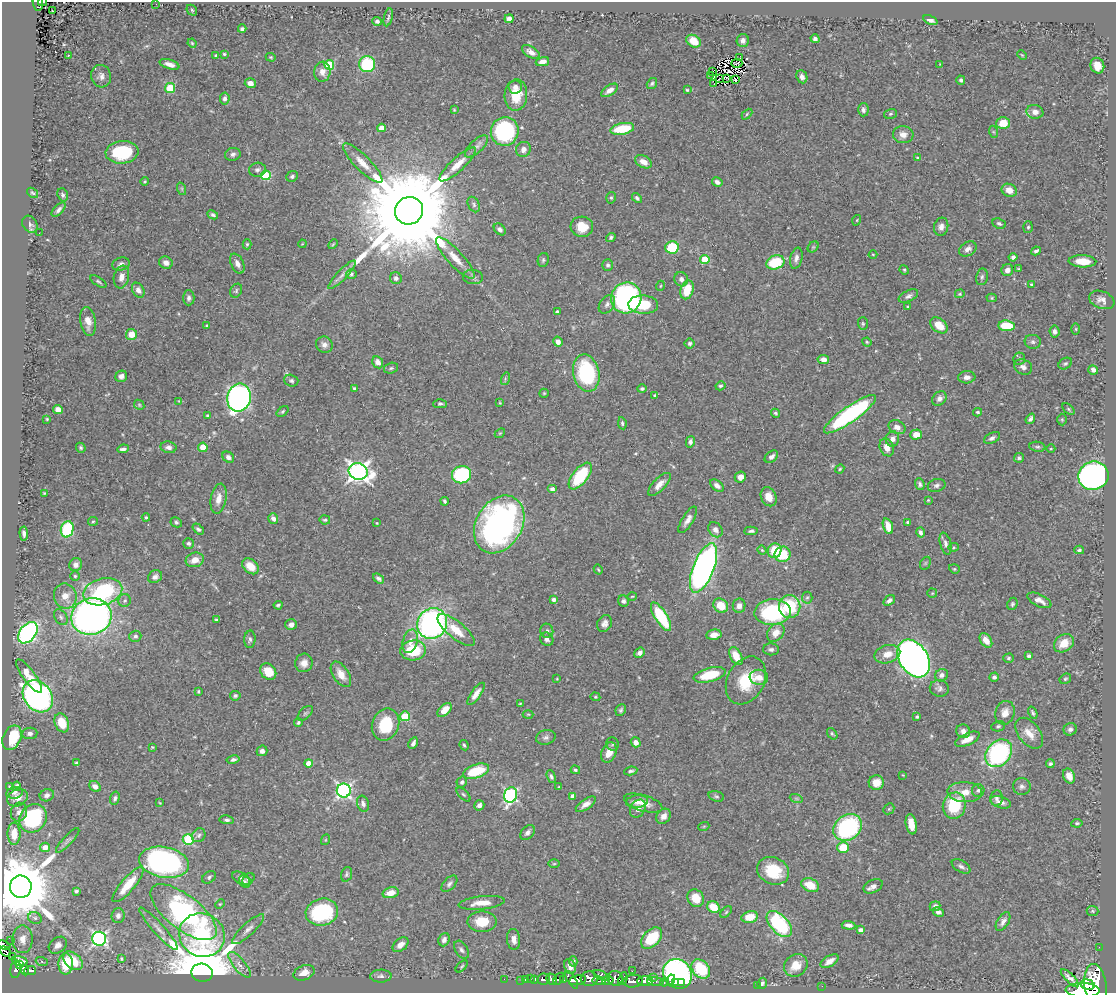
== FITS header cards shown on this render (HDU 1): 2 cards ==
NAXIS1  =                 1114
NAXIS2  =                  991

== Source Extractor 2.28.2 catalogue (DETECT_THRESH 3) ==
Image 1114 x 991 px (HDU 1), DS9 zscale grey, 1 PNG px = 1 image px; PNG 1118 x 995 px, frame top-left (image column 1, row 991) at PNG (2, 2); each listed source drawn as its Kron ellipse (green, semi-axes under 4 px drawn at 4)
Background 0.565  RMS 0.016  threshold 0.048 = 3 sigma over >= 5 px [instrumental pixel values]
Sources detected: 495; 2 with non-positive FLUX_AUTO (blend fragments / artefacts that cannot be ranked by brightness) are neither listed nor drawn; the other 493 listed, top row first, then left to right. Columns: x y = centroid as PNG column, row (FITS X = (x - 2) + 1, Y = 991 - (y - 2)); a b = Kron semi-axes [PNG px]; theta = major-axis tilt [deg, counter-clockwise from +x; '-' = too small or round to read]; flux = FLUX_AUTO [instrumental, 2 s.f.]
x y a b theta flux
42 2 4 2 - 18
38 3 8 5 -82 49
156 4 2 2 - 5.5
52 10 3 2 - 3.9
192 10 6 4 -48 1.7
388 17 9 3 76 1.9
509 19 4 4 - 3.3
930 20 7 4 -23 4.7
377 21 5 4 - 2.2
242 29 4 3 - 2.5
815 39 4 4 - 3.4
743 40 6 6 - 4.3
694 41 8 5 -33 19
192 43 4 3 - 1.2
531 52 10 5 -31 5.4
224 54 3 3 - 1.3
68 55 3 3 - 0.92
216 55 3 3 - 1.7
1022 55 5 3 - 1.1
271 57 5 4 - 1.2
739 58 3 2 - 0.18
542 62 7 4 12 5.7
737 63 5 3 - 0.62
169 64 10 4 -16 6.2
367 64 8 8 - 65
940 64 3 3 - 0.7
329 65 5 5 - 51
1097 66 8 6 -67 11
322 72 10 8 84 7
713 72 2 2 - 0.48
711 75 2 2 - 1.9
101 76 11 10 - 5.7
802 77 7 5 -66 4.6
727 78 4 2 - 0.17
720 79 3 2 - 0.83
735 80 3 2 - 0.53
961 80 4 4 - 2.6
250 83 5 5 - 7.8
652 84 6 4 55 2
714 84 4 2 - 2.6
515 87 6 6 - 3.8
170 88 5 5 - 54
610 90 9 5 35 6.7
687 90 4 4 - 1.3
516 95 15 11 87 26
225 98 6 5 - 3.5
454 110 4 4 - 1.1
863 110 6 5 - 3.4
1035 112 8 7 - 8.4
747 114 6 4 46 1.2
890 114 6 5 - 1.8
1003 123 7 6 - 21
381 128 4 4 - 8.3
622 129 12 5 11 40
505 131 14 14 - 130
994 132 6 4 -70 1.4
903 135 10 8 -6 7
477 146 14 6 43 4.8
523 149 8 7 - 5.9
122 152 16 11 5 63
233 154 8 6 16 3.3
917 158 3 3 - 0.91
644 162 9 5 -27 9.1
363 163 27 7 -45 13
458 164 24 7 43 14
257 170 8 7 - 3.5
266 175 5 5 - 57
292 176 6 5 - 2.7
145 182 4 3 - 1.1
717 182 6 4 -31 4.2
182 189 6 4 -72 1.6
1009 190 8 6 -23 8.8
32 193 6 4 -38 1.4
63 195 6 5 - 2.5
611 198 6 4 76 1.9
637 198 6 4 -47 2.1
474 205 8 5 -62 2.5
59 210 9 4 47 3.6
409 211 14 13 - 34000
213 215 6 4 -26 2.6
857 220 5 3 - 0.94
999 223 7 5 -24 2.6
30 224 9 7 -57 2.7
582 227 11 10 - 18
941 227 9 7 76 5.9
1028 227 6 5 - 1.8
500 229 7 5 -44 3.3
39 233 3 2 - 1.1
611 237 5 4 - 2.1
247 244 5 4 - 1.6
302 244 4 3 - 0.88
333 244 6 3 46 1.1
672 247 7 6 - 43
813 247 6 5 - 1.7
968 249 9 6 32 5.3
1036 251 5 3 - 2.8
873 254 4 3 - 0.74
1013 257 4 4 - 2.9
455 258 27 7 -47 15
796 258 11 6 77 4.6
705 259 5 4 - 39
543 260 7 5 80 2.1
1082 261 14 6 -3 20
775 262 9 7 20 46
166 263 7 6 - 5
121 264 9 6 17 3.9
237 264 10 6 -64 6
608 265 6 5 - 2.3
1018 269 4 3 - 1.1
904 270 5 4 - 1.4
1007 270 6 6 - 6
351 274 5 5 - 3
342 275 19 5 46 6.1
121 277 11 7 79 7
473 277 10 7 -7 3.8
982 277 8 6 78 2.7
396 278 6 6 - 3.4
681 279 7 7 - 4.2
98 282 9 4 -32 2
1031 284 3 2 - 1.2
660 286 5 3 - 0.95
138 290 8 5 -59 5.6
687 290 10 6 73 25
236 291 7 5 59 2
960 294 5 4 - 1.3
908 296 10 5 27 3.6
189 298 7 6 - 3.4
626 298 15 15 - 190
992 298 5 4 - 1.5
1102 300 13 8 -20 6.6
607 304 10 7 55 4
643 305 15 9 -2 32
908 307 4 3 - 1.4
557 312 4 3 - 3
88 321 14 7 -81 9.9
863 324 6 5 - 1.6
939 325 10 6 -40 17
207 326 3 3 - 1.3
1007 326 8 5 -6 34
1076 329 6 4 -90 1.2
1055 332 6 5 - 3.3
131 334 5 5 - 14
558 342 5 4 - 5.6
867 342 5 4 - 1.2
1033 342 8 7 - 2.9
690 343 5 5 - 2.5
324 345 8 8 - 5.1
823 359 6 4 -11 5
1019 359 6 5 - 1.8
378 362 6 5 - 6.4
1065 364 7 5 31 2.1
1023 367 9 7 -24 4.8
391 368 7 5 16 2
1093 370 5 4 - 4.9
586 373 19 13 -77 94
121 376 6 5 - 4.5
967 377 8 6 3 5.4
505 379 6 4 74 1.7
291 381 7 6 - 2.5
720 386 5 4 - 1.9
354 388 4 3 - 1.5
642 389 5 4 - 1.9
544 393 5 4 - 1.4
655 395 4 3 - 1.4
239 397 14 11 78 410
939 399 8 6 46 5.1
179 401 4 4 - 0.91
500 403 3 3 - 1.1
440 404 6 4 1 2.1
139 405 5 4 - 1.4
58 409 5 4 - 7.5
1068 409 7 4 -44 1.6
283 411 7 4 39 1.6
978 412 4 3 - 1.4
775 413 5 3 - 1.7
850 414 31 7 35 180
207 415 4 3 - 1.3
47 419 3 2 - 0.9
1030 419 5 4 - 3
1062 420 6 5 - 1.3
622 423 6 4 -81 2.1
897 427 9 6 -25 6.1
500 433 6 4 41 1.2
916 435 5 5 - 14
992 438 8 5 27 3.1
892 439 7 7 - 5.4
690 442 6 4 76 3.7
168 447 8 6 -9 4.5
203 447 4 4 - 14
887 447 9 7 -68 8.8
1037 447 8 5 -8 2.3
81 448 5 4 - 1.8
123 449 6 3 8 3
1051 449 4 3 - 0.96
228 457 6 5 - 4.4
771 457 7 5 40 5
1019 458 5 4 - 2
840 469 4 4 - 1.3
358 471 9 8 - 620
462 475 9 8 - 100
580 476 16 7 52 63
1093 476 15 14 - 360
740 477 6 5 - 6.6
659 484 15 6 46 7.8
920 484 6 4 -67 2.9
717 485 8 5 -39 5.1
937 485 9 6 14 3.4
552 489 5 4 - 4.1
44 493 3 2 - 0.81
769 497 10 7 -66 12
219 499 15 7 79 9.6
928 500 4 3 - 1
445 501 4 3 - 1.9
146 517 4 4 - 1.4
273 519 5 4 - 4.5
325 520 5 4 - 1.7
688 520 15 5 59 6.7
93 521 5 4 - 1.3
176 522 6 5 - 2.1
907 522 4 3 - 1.9
377 523 3 2 - 0.75
499 524 31 23 59 350
888 526 8 5 -72 14
67 529 8 6 75 71
198 529 6 4 -41 2.5
715 530 8 6 -49 5.5
751 531 7 4 3 2.3
920 532 5 4 - 3.2
24 533 7 4 -84 3.9
189 543 5 5 - 2.4
946 544 11 5 -75 4.3
953 547 5 4 - 1.4
762 550 4 3 - 1.3
1079 550 5 4 - 2.2
775 551 7 6 - 28
783 554 8 7 - 35
195 560 9 7 15 11
925 563 7 5 60 1.8
76 565 7 6 - 5.3
250 566 9 6 -41 14
703 568 26 10 68 490
598 569 5 3 - 1
954 569 5 4 - 1.4
75 576 4 4 - 1.5
155 577 7 6 - 4.4
378 578 6 4 -35 3
103 592 20 13 15 110
932 593 5 4 - 1.2
65 596 13 11 -70 12
632 596 5 3 - 0.96
807 598 6 5 - 1.9
554 600 4 3 - 3.5
889 600 6 4 34 3.7
1039 600 13 6 -26 7.4
125 601 6 6 - 2.8
623 601 5 5 - 2.9
1012 604 6 5 - 2
278 605 4 3 - 1.9
721 606 8 6 -41 21
739 606 7 6 - 6.4
790 606 11 11 - 57
772 612 18 12 3 110
61 617 8 6 -55 2.8
91 617 20 18 18 510
661 617 16 6 -58 67
217 620 4 3 - 1.5
432 623 16 14 48 330
604 623 9 7 62 5.2
291 625 6 5 - 5.4
456 630 23 8 -39 20
547 631 7 6 - 3.2
28 633 12 8 51 260
776 633 10 7 47 11
714 635 7 5 11 7.4
135 636 6 5 - 2.9
250 639 9 5 86 2.9
547 639 7 6 - 3.7
986 640 8 5 -57 9.6
410 641 12 7 73 8
1064 643 11 8 34 15
771 649 8 6 -2 3.4
413 650 13 10 6 47
640 653 5 4 - 3.6
887 654 13 9 16 13
736 656 9 5 -62 17
1029 656 4 3 - 2.3
914 658 20 14 -57 640
1008 658 5 4 - 1.8
304 663 9 8 - 7.6
268 672 9 7 -51 18
341 674 14 8 -57 12
709 675 16 7 14 36
942 675 7 6 - 4.3
29 676 20 6 -54 19
759 677 9 7 -8 9.5
994 677 5 4 - 2.8
557 679 3 2 - 0.74
1065 679 6 5 - 1.7
746 680 25 18 62 39
939 688 9 8 - 4
198 691 3 2 - 1.1
476 694 13 5 55 7.5
38 696 17 13 -52 410
235 696 5 4 - 2.2
595 697 5 4 - 1.4
520 704 4 2 - 0.92
444 710 8 5 42 13
621 710 6 5 - 2
305 713 9 5 44 2.2
1005 713 12 9 72 10
1033 713 6 3 -68 2
528 714 5 3 - 1.1
405 716 5 5 - 49
917 717 3 3 - 1.9
62 723 10 7 -68 25
298 723 4 3 - 1.5
385 725 16 13 69 41
998 726 7 5 10 1.9
1070 729 7 6 - 3.2
963 731 7 6 - 5.8
30 733 7 5 6 3.4
1029 733 18 10 -52 13
832 734 6 4 -52 1.5
546 737 10 7 15 3.7
12 738 13 9 66 41
967 739 13 6 25 12
636 742 5 4 - 6.2
413 743 6 3 61 3.2
612 744 7 6 - 1.9
464 745 5 3 - 1.8
152 747 3 3 - 1
262 751 5 5 - 4.6
609 752 11 7 67 12
999 753 15 11 48 160
233 760 6 4 12 2.6
76 763 3 3 - 1.4
308 763 4 4 - 11
1050 764 4 4 - 2.4
575 770 5 4 - 1.8
476 771 13 7 19 39
631 771 7 3 9 2.4
903 775 3 3 - 0.77
1069 776 8 5 -65 9.3
551 777 7 4 -71 2.3
462 782 5 5 - 2.4
876 783 7 7 - 13
17 786 5 3 - 3.2
95 786 6 5 - 5.1
1022 786 9 8 - 4.2
10 787 4 2 - 1.1
559 787 3 3 - 1
344 790 7 7 - 290
978 790 6 6 - 2.4
965 792 17 10 -3 14
14 793 8 5 10 3.5
463 794 9 4 -44 1.8
47 795 7 6 - 3.9
511 795 8 6 71 190
573 796 4 4 - 6
716 796 8 5 -18 2.2
17 798 10 8 27 7.9
115 798 7 4 73 2.6
796 798 6 4 -19 1.5
997 798 7 6 - 3
637 802 11 6 6 5.6
1001 802 11 5 -17 6.5
160 803 3 2 - 0.77
643 803 20 8 -16 12
363 804 8 5 -72 3.7
586 804 11 5 34 6.4
479 805 5 5 - 5.1
954 806 13 11 75 53
638 809 9 7 61 7.8
889 809 6 5 - 1.4
19 812 9 8 - 4.9
664 816 8 6 52 7.2
33 818 15 13 45 91
227 820 7 4 -6 2.5
1077 823 6 4 8 1.5
911 824 10 5 -79 14
704 826 5 3 - 0.93
848 827 15 12 37 170
527 833 8 5 46 3.4
14 834 11 6 90 11
199 835 7 6 - 3
188 839 5 5 - 91
68 840 16 4 47 3.5
325 840 5 3 - 1
45 847 5 4 - 10
843 848 6 5 - 28
164 862 25 15 -11 320
554 864 6 4 1 1.3
961 866 10 5 -31 3.5
773 871 16 13 -25 41
346 874 7 5 70 2.2
209 877 7 5 33 2.5
242 879 10 5 -29 3.9
248 879 7 5 43 2.8
245 882 7 5 -54 2.3
449 884 10 5 46 3.3
128 885 22 7 49 27
810 885 9 6 -25 18
873 886 10 6 26 4.9
21 887 11 11 - 12000
76 891 4 3 - 1.8
391 893 8 5 14 13
696 898 9 8 - 17
482 903 23 6 6 15
220 904 5 4 - 1.1
935 906 5 4 - 3.4
713 907 6 5 - 22
1092 911 6 5 - 1.8
183 912 40 17 -38 430
322 912 16 13 14 100
726 912 7 4 46 1.5
938 912 6 4 -25 3.9
118 916 7 6 - 4.7
750 917 8 6 12 18
35 918 7 5 -28 3.4
482 922 15 10 0 25
1003 922 10 5 58 5.4
779 924 16 8 -47 110
849 925 7 3 -5 4
159 929 28 5 -48 9.7
248 929 21 6 43 6.8
860 930 4 4 - 4.6
202 935 23 21 -30 180
651 938 13 8 46 44
22 939 14 10 -90 11
99 939 7 7 - 240
514 939 10 6 -85 6.9
444 940 7 5 68 3.9
11 941 2 2 - 9.6
4 945 6 3 -21 4.3
58 945 10 7 38 5.9
400 945 9 6 40 7.5
1099 947 2 2 - 3.3
462 950 10 6 -57 3.5
6 952 6 3 -46 32
12 957 4 2 - 3.7
121 959 4 3 - 1.1
20 961 8 4 -15 150
73 961 11 7 -42 27
573 961 5 4 - 1.8
829 961 10 5 31 7.1
42 962 6 4 -20 1.7
66 964 11 7 89 35
19 965 4 3 - 87
240 965 16 6 -51 7.1
796 965 12 10 39 15
462 966 7 4 45 1.8
570 967 8 5 -69 4.5
16 969 9 5 82 47
701 969 11 8 -48 58
25 970 5 3 - 45
30 970 6 4 7 39
632 971 2 2 - 1.7
202 973 10 9 - 9300
304 973 11 7 22 11
677 974 15 13 -49 260
602 975 9 4 -26 60
381 976 10 6 0 3.9
531 978 3 2 - 2.6
653 978 3 2 - 3
1070 978 12 4 -45 5.1
504 979 2 2 - 1.2
535 979 3 3 - 23
544 979 6 5 - 76
552 979 6 5 - 45
559 979 7 3 54 27
589 979 8 7 - 200
615 979 8 7 - 130
623 979 7 3 68 52
521 980 3 2 - 1.7
526 980 4 3 - 16
563 980 4 3 - 43
572 980 10 4 -57 200
578 980 9 4 12 320
608 980 6 4 9 140
671 980 5 3 - 46
599 981 7 3 -8 52
633 981 10 6 5 200
645 981 8 5 3 320
655 982 8 3 -4 21
665 982 5 2 - 9.6
675 983 3 3 - 7.5
681 983 3 2 - 11
762 983 5 5 - 2.3
757 985 2 2 - 99
1088 985 7 5 -14 490
822 986 2 2 - 2.2
1096 986 22 11 -83 2200
1083 990 17 7 -1 1600
At the frame edge (FLAGS 8, measured only in part): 6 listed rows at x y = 42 2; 38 3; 4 945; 6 952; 1096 986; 1083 990
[2 non-positive-flux detections neither listed nor drawn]